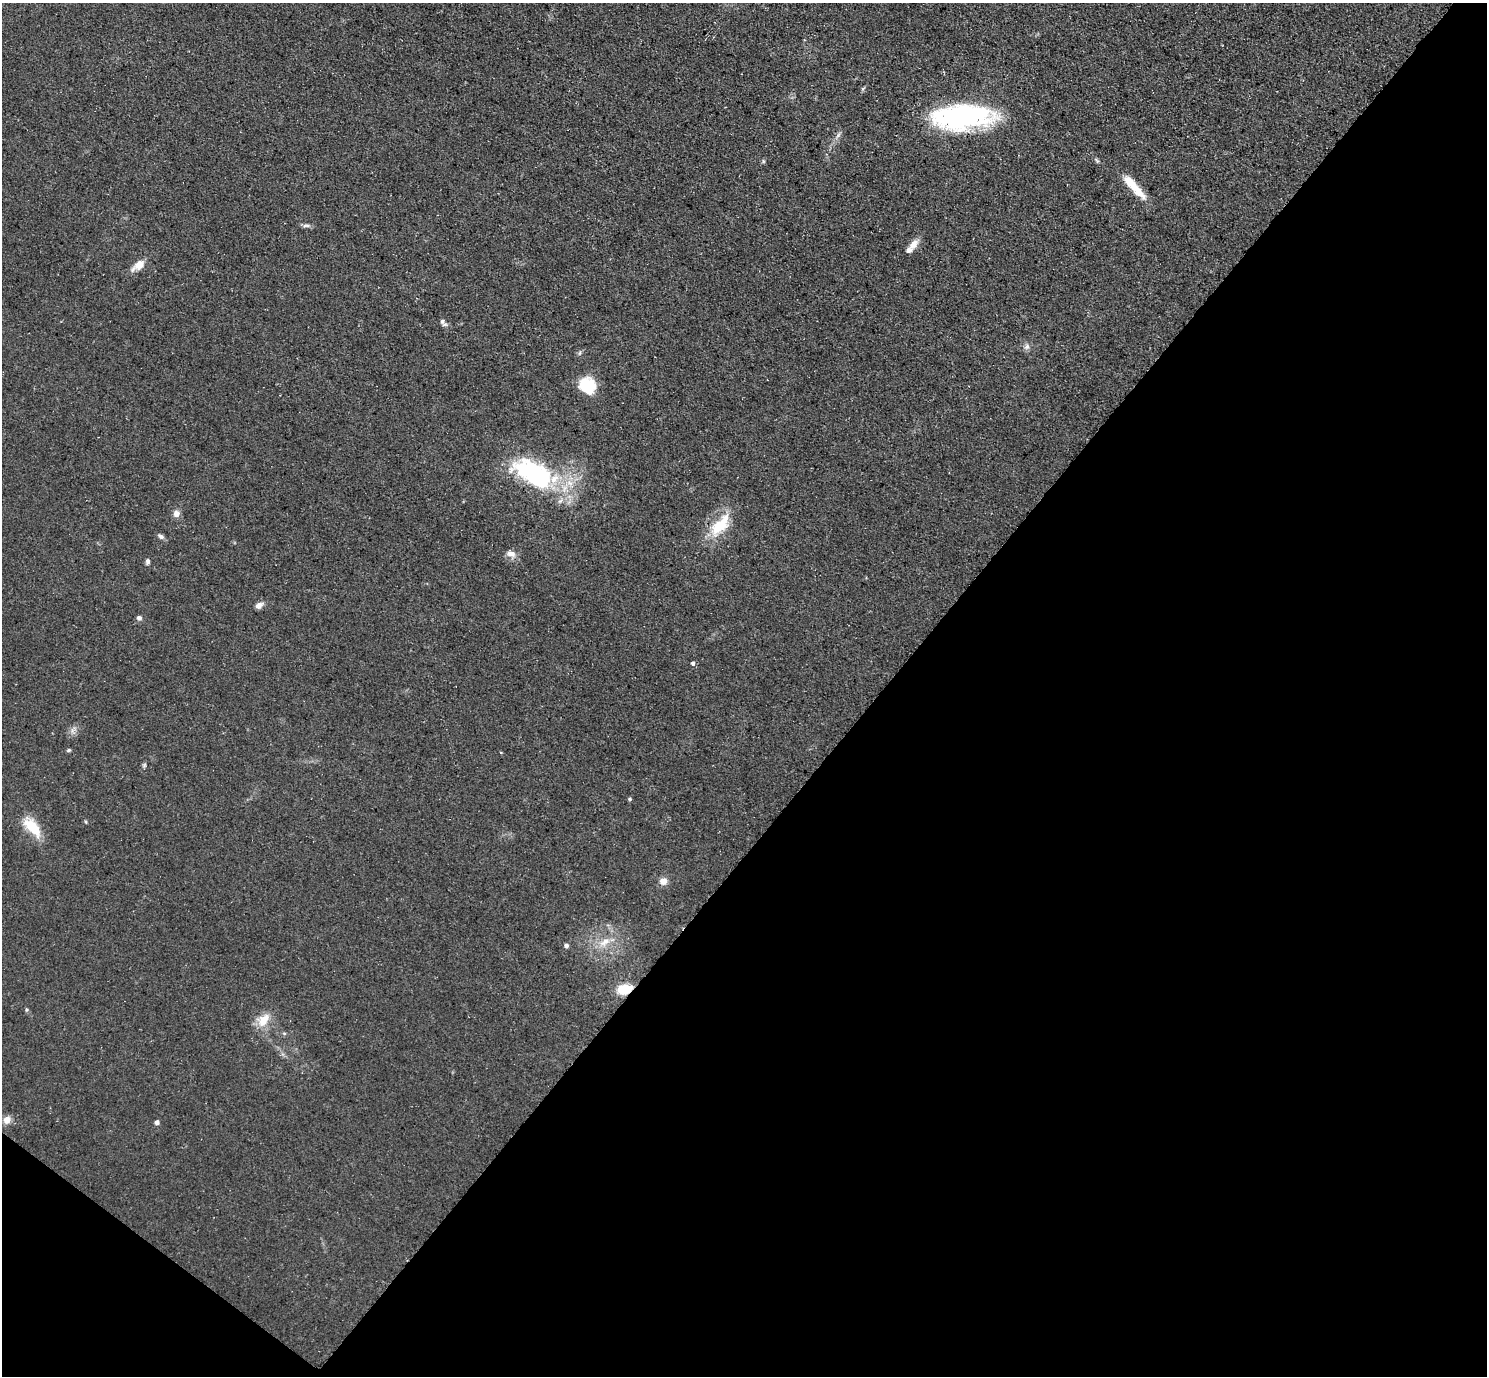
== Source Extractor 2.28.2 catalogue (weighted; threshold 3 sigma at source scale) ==
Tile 15 of 4 x 4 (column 3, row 4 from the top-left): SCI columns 2971-4455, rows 154-1527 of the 5939 x 5943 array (HDU 1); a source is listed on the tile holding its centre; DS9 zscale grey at full resolution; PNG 1489 x 1378 px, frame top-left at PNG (2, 3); no overlay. Shown black and unused: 43% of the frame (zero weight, under 3 of 5 exposures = <1% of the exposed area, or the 3 px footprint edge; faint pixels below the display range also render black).
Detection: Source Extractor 2.28.2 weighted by HDU 2 'WHT'; one run over the whole footprint, this tile lists its part. Background 0.0727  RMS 0.0089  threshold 0.0403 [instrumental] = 3 sigma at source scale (4.5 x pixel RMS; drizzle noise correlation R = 1.50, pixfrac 1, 0.05/0.05 arcsec/px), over >= 5 px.
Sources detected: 37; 2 inside a brighter object's white glare — not listed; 2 inside a brighter listed object's ellipse — not listed separately; the other 33 listed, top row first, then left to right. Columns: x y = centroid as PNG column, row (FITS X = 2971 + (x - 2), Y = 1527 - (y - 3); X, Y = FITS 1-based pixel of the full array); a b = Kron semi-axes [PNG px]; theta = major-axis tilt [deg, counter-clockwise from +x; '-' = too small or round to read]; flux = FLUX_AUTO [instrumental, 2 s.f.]
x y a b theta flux
957 116 70 28 2 150
838 135 8 4 53 2.2
1096 160 9 4 -51 1.8
763 161 6 4 -89 1.1
1135 188 37 9 -48 20
306 226 13 4 -3 2.6
913 244 15 8 54 7.7
138 265 18 9 36 10
443 322 11 5 -51 3.2
1027 347 8 7 - 3.2
580 353 6 4 87 1.4
586 386 18 15 26 30
533 473 52 26 -28 130
176 514 8 8 - 5.3
720 525 36 16 50 33
161 536 9 5 -32 2.7
511 554 13 8 -13 5.6
147 561 7 5 78 2.3
259 605 9 7 36 4.7
139 618 6 6 - 2.8
693 663 5 4 - 2.6
69 750 5 4 - 1.2
144 765 5 5 - 1.4
86 822 5 3 - 0.92
33 827 27 13 -48 24
663 881 9 8 - 6.8
605 942 18 9 37 12
566 946 5 4 - 3.3
624 989 13 9 12 22
26 1010 6 3 90 1.2
264 1020 21 13 55 15
7 1120 8 7 - 7.6
157 1122 4 4 - 4.1
Overlapping masked pixels (flux is a lower limit): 1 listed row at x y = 624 989
Unlisted compact peaks at least as high as the median listed source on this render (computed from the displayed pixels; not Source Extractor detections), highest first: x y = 630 799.